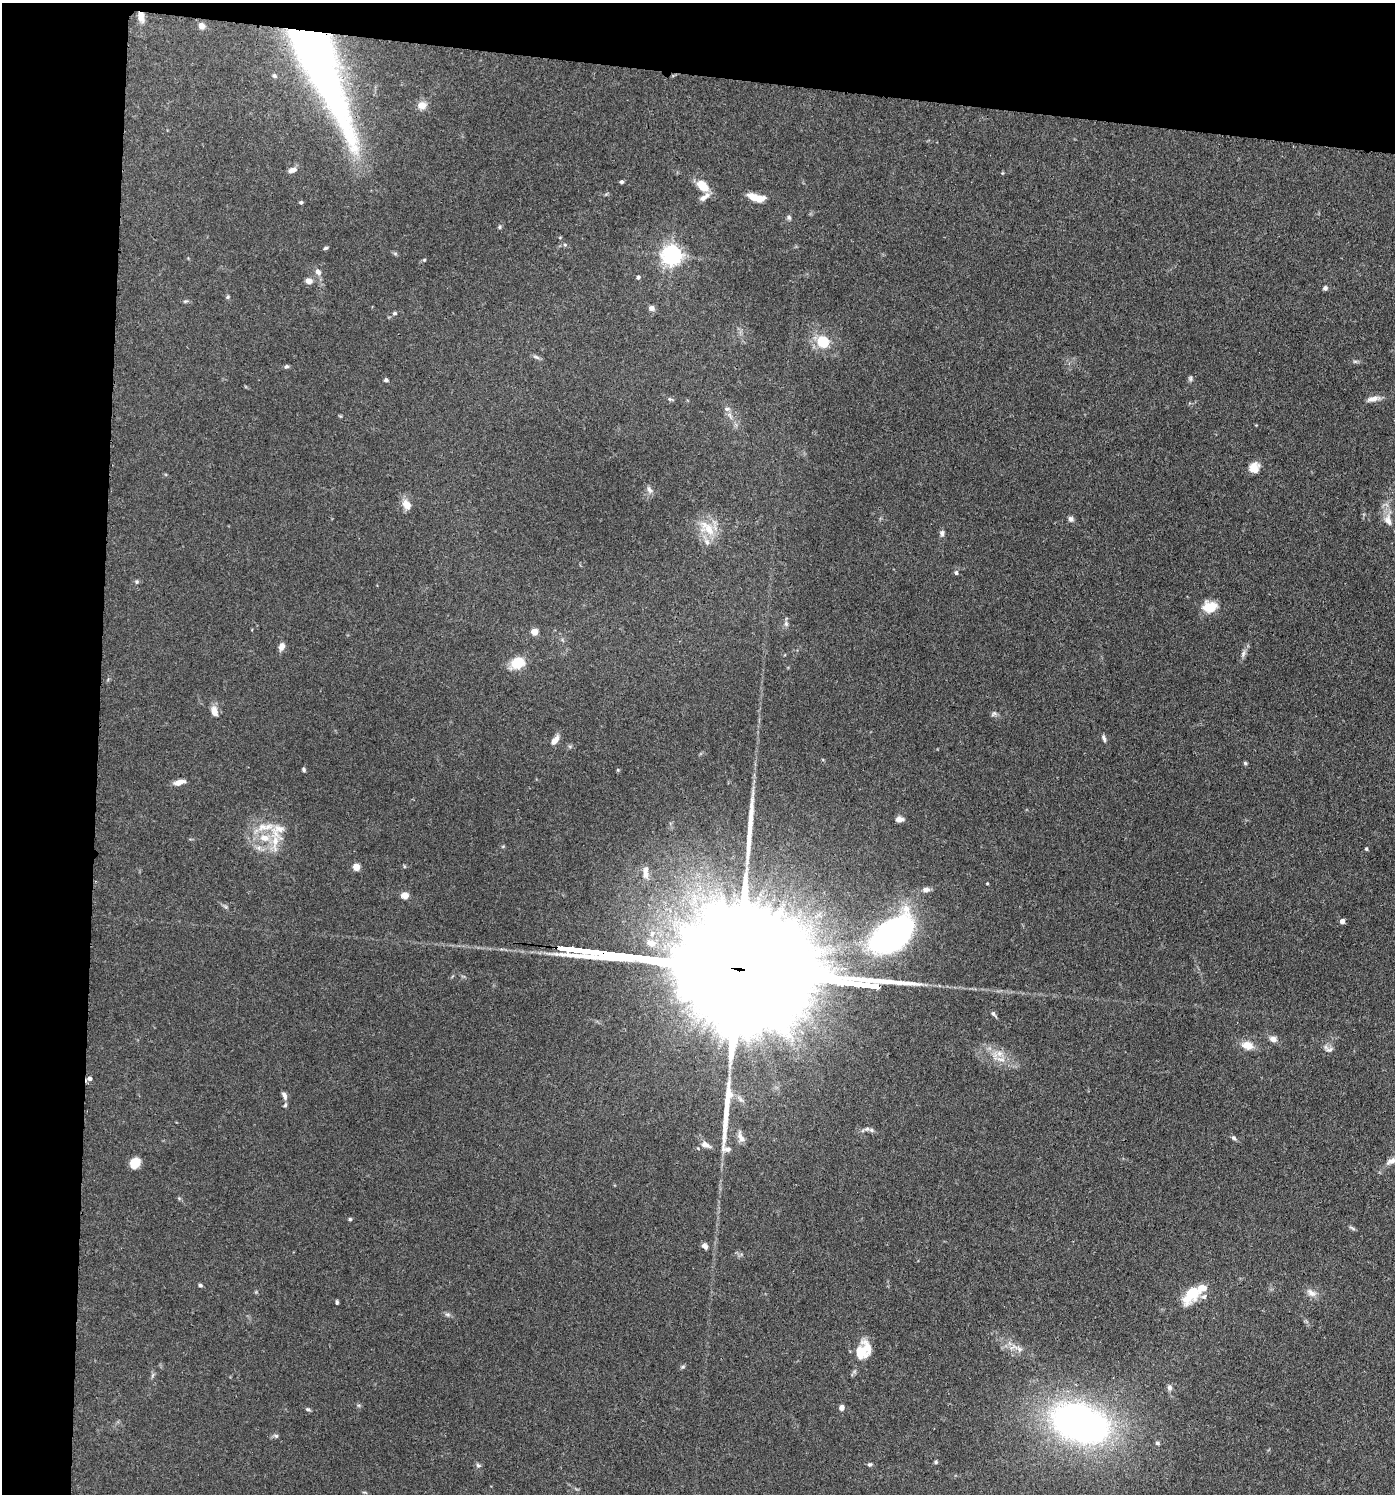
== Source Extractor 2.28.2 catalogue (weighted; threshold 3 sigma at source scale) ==
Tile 1 of 3 x 3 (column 1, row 1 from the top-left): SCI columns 287-1679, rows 3059-4550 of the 4645 x 4619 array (HDU 1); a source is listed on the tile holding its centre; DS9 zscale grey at full resolution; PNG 1397 x 1496 px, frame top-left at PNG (2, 3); no overlay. Shown black and unused: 12% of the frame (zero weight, under 3 of 4 exposures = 9% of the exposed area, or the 3 px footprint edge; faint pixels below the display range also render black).
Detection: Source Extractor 2.28.2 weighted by HDU 2 'WHT'; one run over the whole footprint, this tile lists its part. Background 0.153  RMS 0.0055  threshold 0.025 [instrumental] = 3 sigma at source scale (4.5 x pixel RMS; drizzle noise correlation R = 1.50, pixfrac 1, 0.05/0.05 arcsec/px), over >= 5 px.
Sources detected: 114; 3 long thin detections or spike segments (spike, bleed or trail) — not listed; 5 inside a brighter listed object's ellipse — not listed separately; the other 106 listed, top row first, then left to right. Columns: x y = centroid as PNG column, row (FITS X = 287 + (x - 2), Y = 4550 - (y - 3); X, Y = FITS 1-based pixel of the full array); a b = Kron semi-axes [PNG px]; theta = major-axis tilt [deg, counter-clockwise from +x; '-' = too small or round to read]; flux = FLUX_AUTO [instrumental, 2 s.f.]
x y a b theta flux
141 17 13 7 -79 3.9
201 26 7 7 - 3
318 63 123 26 -65 370
275 76 6 5 - 1.1
422 105 12 10 3 4.4
292 170 11 6 17 2.8
622 182 4 4 - 0.96
703 186 16 10 -45 10
703 198 13 8 41 3.3
756 198 15 6 -12 11
301 202 4 4 - 0.93
789 218 7 5 -72 1.1
500 227 6 5 - 0.83
565 245 5 5 - 0.89
326 248 6 4 26 0.87
672 255 7 7 - 330
424 260 4 4 - 0.56
318 272 8 7 - 2.7
638 277 4 4 - 1.2
309 281 8 7 - 2.9
1325 288 5 5 - 1.5
228 297 5 4 - 0.8
185 301 6 4 1 0.82
651 308 8 7 - 2
394 313 6 4 0 0.91
823 342 6 5 - 34
536 357 10 5 -25 1.5
1355 361 7 4 0 0.93
286 366 6 5 - 1
1190 378 8 5 -85 1
386 380 5 4 - 1.1
670 399 6 5 - 0.94
1373 399 17 6 11 3.9
727 409 7 6 - 1.6
1254 467 12 11 - 5.7
649 490 11 6 -59 2
406 504 13 9 -59 5.4
1071 519 8 6 -74 1.7
1388 520 17 10 -73 5.4
709 529 27 16 -37 13
942 533 9 6 -89 1.7
956 573 6 5 - 1.1
137 582 6 6 - 0.95
1210 607 15 12 3 11
786 624 7 5 -70 1.4
534 632 4 4 - 11
282 646 9 6 72 3.3
1243 654 12 5 74 2.1
517 663 14 11 23 14
214 711 14 8 -77 4.1
994 714 9 6 37 1.3
1104 739 9 4 -72 1.4
555 740 13 6 53 3.9
1245 763 5 4 - 0.73
304 770 5 4 - 0.93
618 770 6 4 -90 0.59
179 782 13 6 15 4.3
900 819 9 5 -3 2.8
275 842 35 17 77 15
1366 849 4 3 - 0.74
356 867 4 4 - 13
646 872 19 7 -88 4.4
987 883 3 2 - 0.45
926 890 10 7 2 2.3
405 895 8 7 - 3.9
1342 921 4 4 - 3.5
892 934 53 30 37 140
874 986 8 3 -4 510
993 1014 9 4 -54 1.2
1273 1039 9 7 -17 3
1247 1045 17 11 -14 6.3
1328 1049 15 7 -28 2.6
999 1053 9 9 - 4.4
90 1079 7 7 - 1.7
729 1094 17 10 -74 6.5
284 1096 10 5 -71 2.1
285 1105 7 5 65 1.1
871 1130 7 5 -46 1.3
741 1137 15 7 -65 3.7
1234 1138 7 6 - 1.1
706 1145 14 7 -24 3.3
726 1149 29 14 -71 7.1
1391 1161 16 8 25 4.1
135 1163 11 8 45 7.8
350 1219 4 4 - 0.74
1352 1228 11 2 -31 0.88
705 1246 7 6 - 1.9
200 1285 5 4 - 1.1
1192 1293 18 10 55 21
1311 1293 15 8 -30 3.7
1204 1297 9 7 36 2
337 1302 4 3 - 0.96
447 1314 8 4 -19 1.2
1011 1348 8 4 19 1.9
1019 1349 9 7 -38 2.2
861 1351 24 15 49 14
683 1367 6 5 - 0.88
1169 1388 8 6 -85 1.8
841 1407 6 5 - 2.7
308 1409 7 4 -20 0.92
1080 1423 50 31 -20 250
276 1436 7 5 -18 1.1
1157 1443 6 5 - 1.2
936 1462 5 4 - 0.86
870 1464 7 5 21 1
478 1465 7 5 -14 1.2
Overlapping masked pixels (flux is a lower limit): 2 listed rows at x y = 141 17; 318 63
Isophote crosses this tile's border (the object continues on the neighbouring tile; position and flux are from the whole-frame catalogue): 1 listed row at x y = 1391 1161